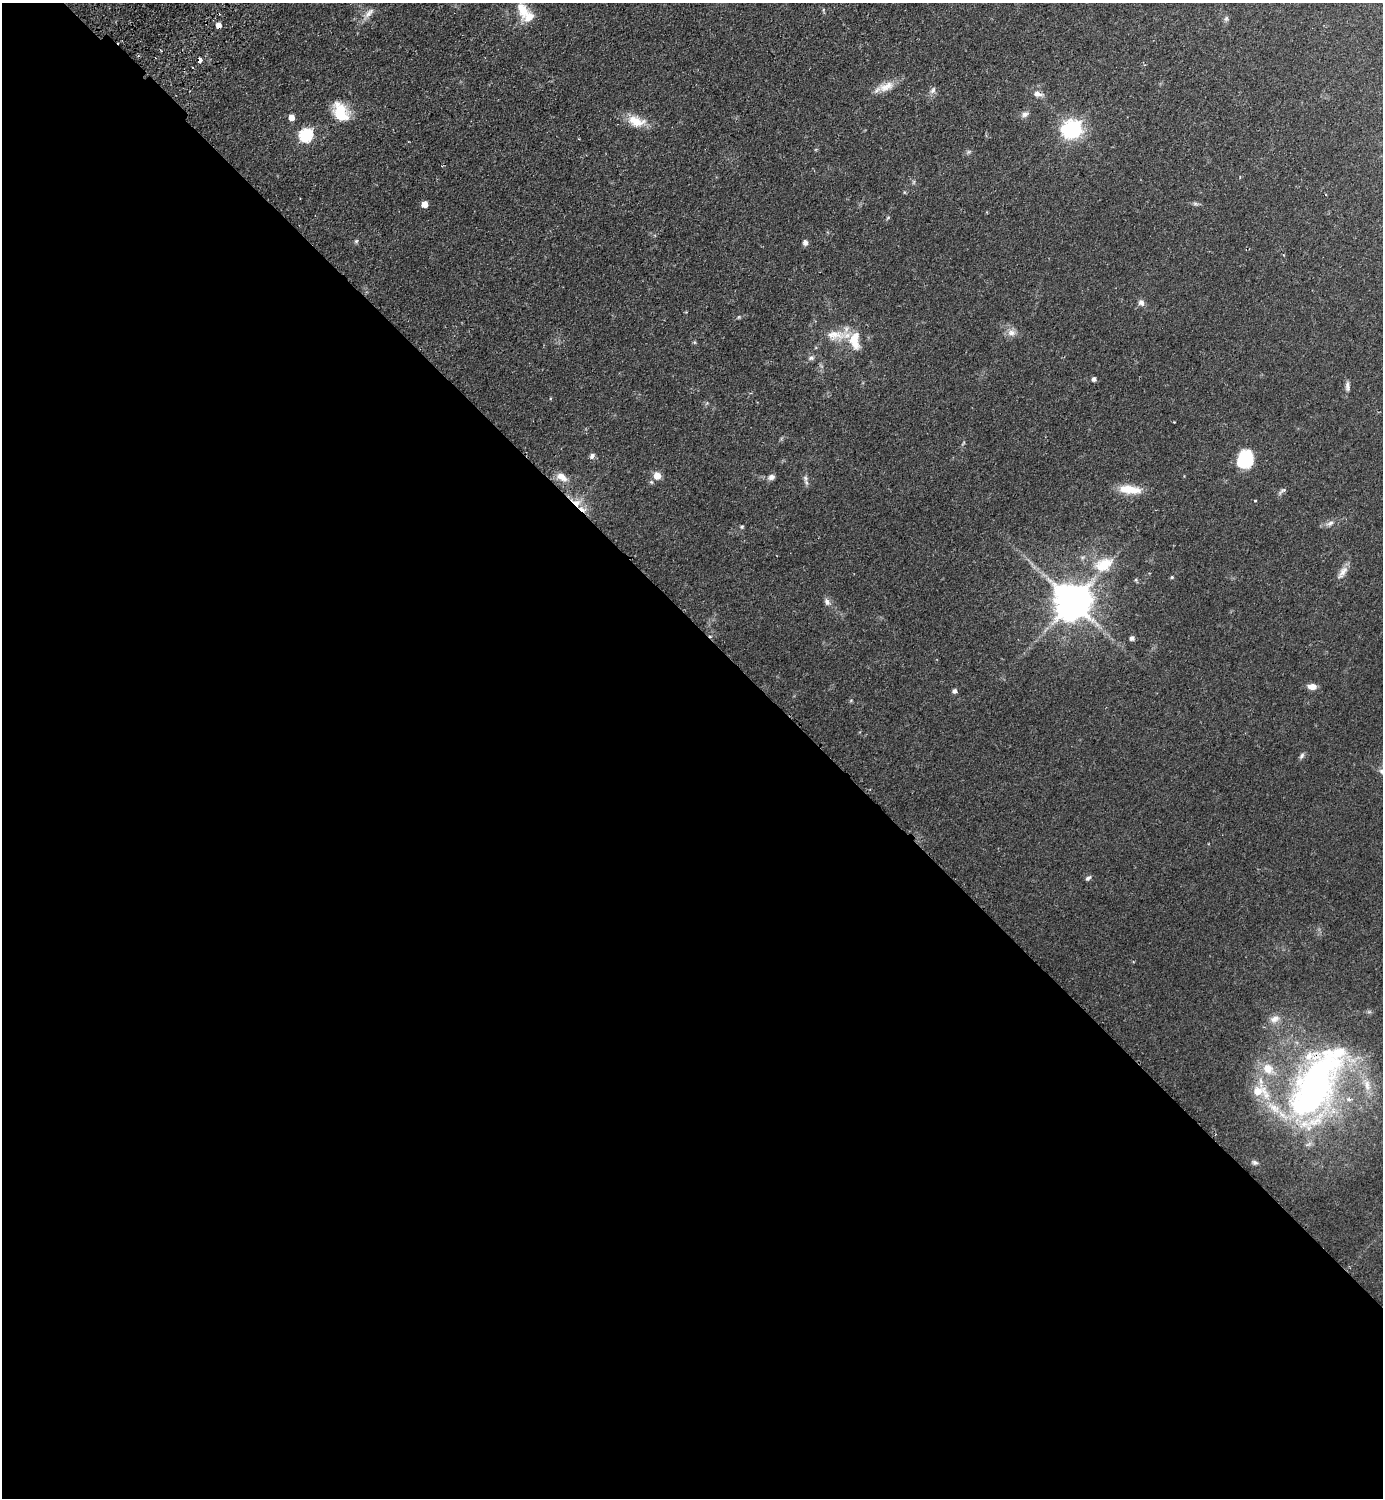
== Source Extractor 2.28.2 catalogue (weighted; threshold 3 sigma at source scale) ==
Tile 14 of 4 x 4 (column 2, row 4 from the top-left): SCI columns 1585-2965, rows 42-1537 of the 6071 x 6065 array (HDU 1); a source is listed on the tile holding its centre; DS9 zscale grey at full resolution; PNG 1385 x 1500 px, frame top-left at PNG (2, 3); no overlay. Shown black and unused: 59% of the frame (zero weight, under 2 of 3 exposures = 4% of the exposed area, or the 3 px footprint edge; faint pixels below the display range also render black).
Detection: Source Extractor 2.28.2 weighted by HDU 2 'WHT'; one run over the whole footprint, this tile lists its part. Background 0.0557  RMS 0.0053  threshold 0.0239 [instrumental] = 3 sigma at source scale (4.5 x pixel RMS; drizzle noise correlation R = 1.50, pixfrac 1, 0.05/0.05 arcsec/px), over >= 5 px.
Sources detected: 68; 1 too faint to see at this stretch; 1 inside a brighter object's white glare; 2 cosmic-ray / hot-pixel residue — not listed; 6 inside a brighter listed object's ellipse — not listed separately; the other 58 listed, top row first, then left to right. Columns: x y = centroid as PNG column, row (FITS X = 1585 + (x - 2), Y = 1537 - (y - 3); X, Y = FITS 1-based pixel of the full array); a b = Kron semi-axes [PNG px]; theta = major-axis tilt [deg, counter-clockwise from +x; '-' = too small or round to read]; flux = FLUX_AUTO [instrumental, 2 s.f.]
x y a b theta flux
522 10 25 14 -74 11
369 13 18 7 48 3.5
1226 19 8 6 74 1.2
218 25 5 5 - 4
200 60 3 3 - 25
886 87 24 11 20 6.6
932 90 11 5 54 1.8
1037 94 11 7 -13 3.1
341 112 22 15 -61 16
1025 114 10 7 26 1.9
291 117 5 5 - 4.2
636 121 23 13 -15 9.7
1073 129 7 6 - 210
306 135 6 6 - 69
913 182 6 4 71 0.68
425 204 5 5 - 5.1
1195 204 9 4 -9 1.1
888 217 6 3 20 0.56
356 241 6 5 - 0.78
805 242 7 6 - 1.8
1141 302 8 7 - 2.1
738 317 6 3 70 0.52
1011 333 11 9 3 3.4
836 335 32 11 -4 10
854 341 26 13 -70 10
811 358 8 6 25 1.5
1094 379 4 4 - 1.8
1347 386 14 5 89 2
1174 422 2 2 - 0.31
592 456 7 5 50 1.7
1245 459 17 15 65 23
657 476 9 9 - 4.5
562 477 17 9 -30 5.1
771 477 8 7 - 2.1
806 482 11 5 -59 1.5
1129 489 27 9 -6 11
1282 491 11 5 38 1.3
1255 500 3 3 - 0.48
577 503 11 9 6 5.3
1330 523 11 7 24 2.3
742 527 5 5 - 0.77
1102 566 31 16 8 14
1342 572 22 8 56 3.8
1172 577 5 4 - 0.6
1072 601 11 10 - 1500
827 602 10 7 -68 2
1132 638 5 5 - 1.7
1312 686 9 6 -5 4
955 691 5 5 - 1.7
1302 756 9 5 60 1.2
1382 771 9 8 - 2.2
1088 878 8 5 38 1.1
1275 1019 15 10 29 4.3
1268 1069 18 14 -44 9.1
1316 1085 83 38 65 220
1367 1085 22 9 -71 8.1
1258 1091 19 10 -18 12
1255 1162 8 6 -24 1.1
Overlapping masked pixels (flux is a lower limit): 4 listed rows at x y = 218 25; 200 60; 577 503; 1316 1085
Isophote crosses this tile's border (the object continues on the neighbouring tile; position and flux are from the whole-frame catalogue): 3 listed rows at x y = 522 10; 1382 771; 1316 1085